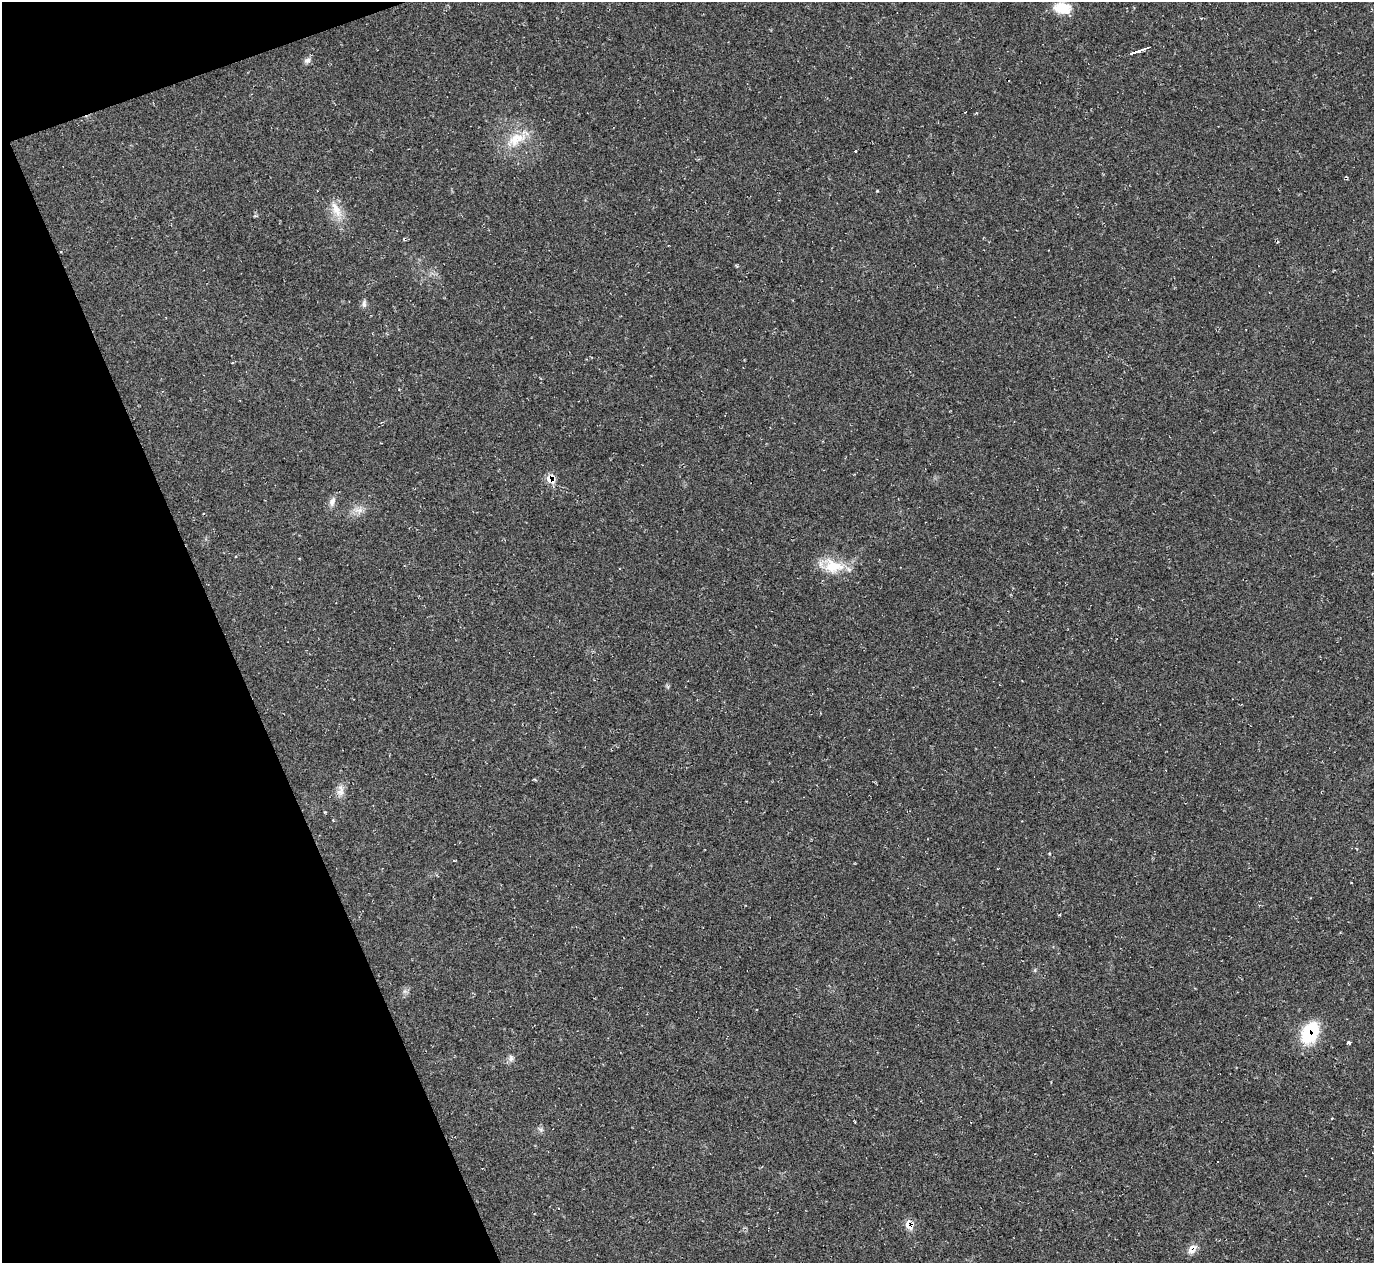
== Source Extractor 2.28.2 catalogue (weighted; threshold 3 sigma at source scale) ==
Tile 5 of 4 x 4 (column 1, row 2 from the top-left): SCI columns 6-1377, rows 2805-4065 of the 5492 x 5478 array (HDU 1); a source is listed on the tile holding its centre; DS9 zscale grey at full resolution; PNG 1376 x 1265 px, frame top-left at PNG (2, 2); no overlay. Shown black and unused: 18% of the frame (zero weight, under 2 of 3 exposures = <1% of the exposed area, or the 3 px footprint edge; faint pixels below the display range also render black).
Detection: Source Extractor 2.28.2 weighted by HDU 2 'WHT'; one run over the whole footprint, this tile lists its part. Background 0.0477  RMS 0.0067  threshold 0.0303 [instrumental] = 3 sigma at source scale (4.5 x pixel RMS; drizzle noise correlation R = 1.50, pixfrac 1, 0.05/0.05 arcsec/px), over >= 5 px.
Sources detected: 23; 3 cosmic-ray / hot-pixel residue — not listed; the other 20 listed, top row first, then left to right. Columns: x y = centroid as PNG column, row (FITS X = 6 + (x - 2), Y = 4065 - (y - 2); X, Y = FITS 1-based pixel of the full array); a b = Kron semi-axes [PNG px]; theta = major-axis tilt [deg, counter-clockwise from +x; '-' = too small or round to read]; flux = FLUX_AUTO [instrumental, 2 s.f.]
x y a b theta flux
1062 8 22 13 -4 13
1136 51 14 3 19 21
307 61 9 7 10 2.3
516 139 32 15 28 17
855 151 3 3 - 1.6
877 191 3 3 - 0.48
336 209 26 9 -64 9.6
364 304 11 5 -83 2.1
549 478 11 8 72 5.6
332 502 13 8 70 3.6
359 510 13 6 3 3.9
833 566 27 18 -6 19
340 791 16 9 83 4.8
1310 1033 25 17 60 30
1349 1043 3 3 - 29
511 1058 10 6 -84 2.2
1332 1118 3 3 - 0.49
541 1130 7 4 -19 1.3
908 1225 12 6 -68 6.1
1192 1249 15 10 54 4.7
Overlapping masked pixels (flux is a lower limit): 4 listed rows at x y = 549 478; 1310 1033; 908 1225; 1192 1249